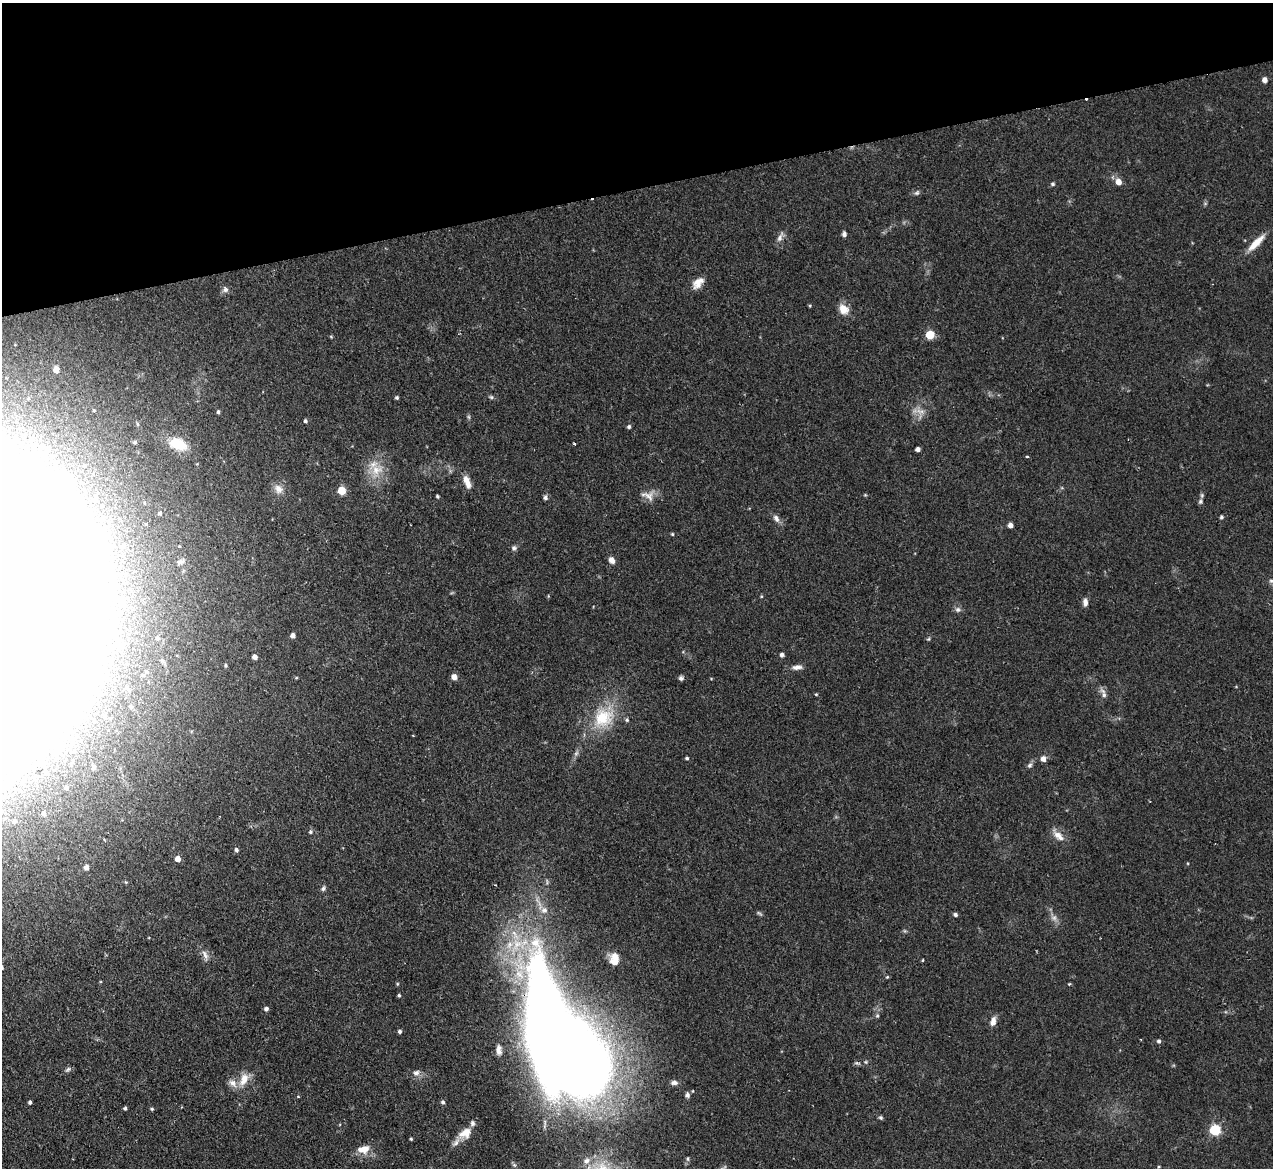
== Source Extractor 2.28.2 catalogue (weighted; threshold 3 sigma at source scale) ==
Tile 3 of 4 x 4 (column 3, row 1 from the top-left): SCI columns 2545-3815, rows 3761-4926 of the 5089 x 5065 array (HDU 1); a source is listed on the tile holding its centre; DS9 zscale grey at full resolution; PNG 1275 x 1170 px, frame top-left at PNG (2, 3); no overlay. Shown black and unused: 16% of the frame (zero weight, under 2 of 3 exposures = <1% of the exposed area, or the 3 px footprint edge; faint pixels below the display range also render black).
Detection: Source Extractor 2.28.2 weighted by HDU 2 'WHT'; one run over the whole footprint, this tile lists its part. Background 0.0886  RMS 0.0061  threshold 0.0274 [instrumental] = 3 sigma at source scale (4.5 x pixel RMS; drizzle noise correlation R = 1.50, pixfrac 1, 0.05/0.05 arcsec/px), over >= 5 px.
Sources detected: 138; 9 inside a brighter object's white glare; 1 cosmic-ray / hot-pixel residue — not listed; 6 inside a brighter listed object's ellipse — not listed separately; the other 122 listed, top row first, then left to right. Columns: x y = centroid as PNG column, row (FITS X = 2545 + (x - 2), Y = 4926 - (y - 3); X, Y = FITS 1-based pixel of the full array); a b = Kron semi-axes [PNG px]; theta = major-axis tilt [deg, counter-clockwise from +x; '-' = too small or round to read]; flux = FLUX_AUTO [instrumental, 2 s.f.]
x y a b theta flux
1265 80 5 5 - 3.3
1118 182 7 6 - 5
1053 184 5 5 - 1.2
917 193 8 5 47 1.3
844 234 5 4 - 2
780 237 16 6 65 3.2
1256 243 27 7 45 8.9
698 283 17 10 45 6.2
225 290 8 7 - 2.1
810 306 4 4 - 0.65
843 309 11 9 -51 7.8
930 335 5 5 - 26
331 337 5 3 - 0.61
56 369 5 4 - 3.3
491 397 6 5 - 1
397 398 4 4 - 1.1
93 410 5 3 - 0.65
920 411 15 7 -6 4.1
218 412 5 4 - 1.1
469 417 6 4 -71 0.9
305 421 4 4 - 1.2
138 424 6 4 -88 0.94
629 427 4 4 - 1.3
135 442 5 4 - 1.1
178 444 23 14 -21 17
574 444 3 3 - 1.2
49 448 10 8 -89 4.4
918 449 4 4 - 2.4
41 453 9 7 -16 3.5
1027 456 3 3 - 0.83
376 470 20 14 28 12
467 482 16 6 -69 6
278 489 13 10 -58 4.9
341 491 5 5 - 16
648 495 19 13 -12 6.1
437 496 4 3 - 0.92
545 497 7 5 -81 1.5
1200 501 8 6 66 1.7
160 513 4 4 - 1.1
1221 517 5 4 - 1.1
776 518 12 7 -57 2.8
1010 525 5 4 - 3.1
672 534 4 3 - 0.71
102 538 11 9 -88 3.7
123 546 7 6 - 1.7
514 548 7 6 - 1.5
612 560 8 6 -55 3.6
181 562 10 6 11 2.1
1271 581 6 6 - 1.4
761 596 4 3 - 0.57
1085 602 10 6 -89 2.8
121 603 10 8 90 5
958 610 7 7 - 2
293 635 5 4 - 2.9
157 638 7 6 - 2.1
928 639 5 4 - 0.72
120 646 8 7 - 5.9
782 655 5 5 - 1.6
255 657 4 4 - 3.5
226 665 3 3 - 0.74
797 667 13 6 7 3.3
146 671 8 6 -55 2.2
454 677 6 5 - 4.4
681 678 6 6 - 1.6
1103 693 15 6 -68 2.9
816 694 4 4 - 0.61
131 707 5 4 - 1.1
603 718 30 26 37 30
66 724 10 8 87 5
55 753 19 10 87 12
576 753 8 5 45 1.6
687 758 4 3 - 0.94
1043 759 6 5 - 3.8
1030 765 8 6 34 1.6
94 767 7 7 - 2.9
67 788 6 6 - 2
44 813 6 5 - 1.9
14 821 5 5 - 1.3
310 832 5 5 - 1.1
1059 836 17 9 -39 5.7
236 850 5 4 - 1.6
178 859 5 5 - 5.5
86 867 5 5 - 3.2
323 888 7 5 48 1.6
544 910 10 9 - 3.6
760 913 10 3 -36 0.97
955 915 5 4 - 1.4
1054 918 9 8 - 2.7
509 945 14 8 64 7.5
205 955 17 6 -70 3.3
614 959 13 10 -86 8.1
923 960 4 2 - 0.51
887 977 4 3 - 0.61
397 984 5 3 - 0.63
1069 984 4 4 - 0.56
399 995 4 4 - 0.85
266 1009 5 4 - 1.9
877 1016 6 5 - 0.97
993 1022 12 7 73 4
548 1030 85 26 -83 1500
400 1031 5 5 - 1.3
1159 1041 5 5 - 1.4
499 1050 12 6 -85 3
866 1062 5 4 - 0.75
68 1070 9 5 37 1.4
416 1073 9 8 - 2.8
244 1079 19 10 63 8.3
674 1082 8 6 1 2.2
687 1095 7 5 -79 1.8
298 1096 4 3 - 0.68
30 1102 4 3 - 1.2
443 1102 5 4 - 1.4
125 1108 4 4 - 1.1
152 1109 5 4 - 0.83
881 1118 6 5 - 1.2
1215 1130 5 5 - 59
465 1133 16 11 30 8.8
411 1139 3 3 - 0.72
362 1149 15 11 -17 6.6
688 1159 7 4 82 1
586 1161 11 9 46 4.5
1159 1167 5 4 - 0.75
Overlapping masked pixels (flux is a lower limit): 1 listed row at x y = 548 1030
Isophote crosses this tile's border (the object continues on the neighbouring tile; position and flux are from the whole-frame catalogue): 1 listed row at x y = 548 1030